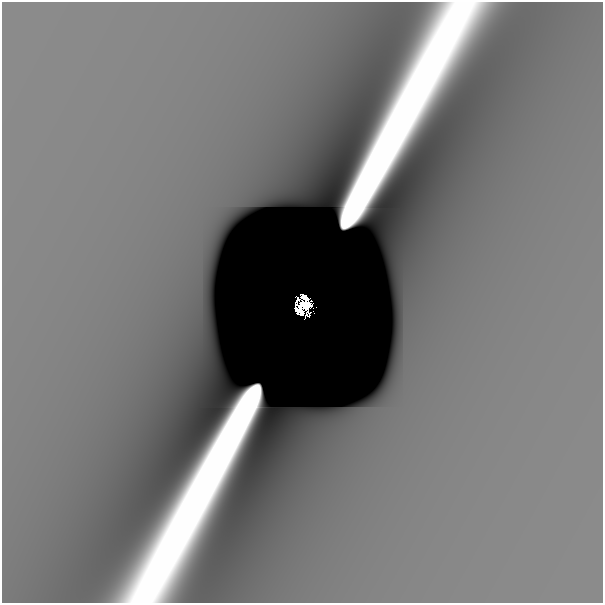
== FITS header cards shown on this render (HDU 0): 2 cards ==
NAXIS1  =                  601
NAXIS2  =                  601

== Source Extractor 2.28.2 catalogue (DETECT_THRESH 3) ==
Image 601 x 601 px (HDU 0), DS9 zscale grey, 1 PNG px = 1 image px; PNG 605 x 605 px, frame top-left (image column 1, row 601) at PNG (2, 2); no overlay
Background -4.19e-09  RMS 9.2e-10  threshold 2.75e-09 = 3 sigma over >= 5 px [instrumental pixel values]
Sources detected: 6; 4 with non-positive FLUX_AUTO (blend fragments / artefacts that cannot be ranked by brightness) are not listed; the other 2 listed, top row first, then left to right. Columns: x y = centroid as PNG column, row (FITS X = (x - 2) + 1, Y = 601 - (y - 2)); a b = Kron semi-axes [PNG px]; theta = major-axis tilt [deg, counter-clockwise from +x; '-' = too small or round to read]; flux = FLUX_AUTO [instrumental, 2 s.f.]
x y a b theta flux
309 315 3 2 - 4.3e-03
405 321 57 6 -90 2.7e-06
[4 non-positive-flux detections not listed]